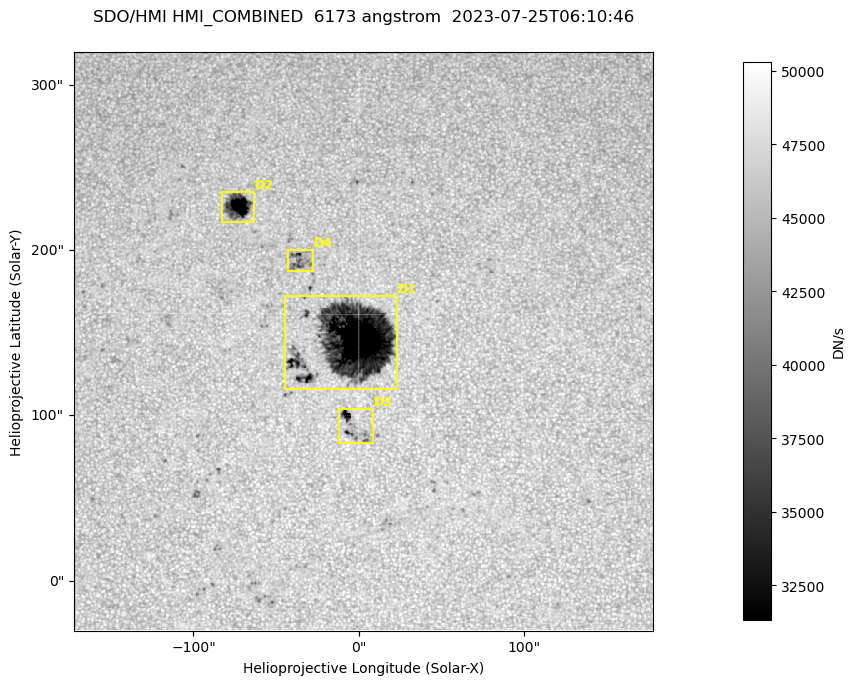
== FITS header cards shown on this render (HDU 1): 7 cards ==
TELESCOP= 'SDO/HMI '           / Telescope
INSTRUME= 'HMI_COMBINED'       / For HMI: HMI_SIDE1, HMI_FRONT2, or HMI_COMBINED
WAVELNTH=                6173. / [angstrom] Wavelength
DATE-OBS= '2023-07-25T06:10:46.000' / [ISO] Observation date {DATE__OBS}
CTYPE1  = 'HPLN-TAN'           / CTYPE1: HPLN
CTYPE2  = 'HPLT-TAN'           / CTYPE2: HPLT
BUNIT   = 'DN/s    '           / Physical Units

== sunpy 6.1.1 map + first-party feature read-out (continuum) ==
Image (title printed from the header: SDO/HMI HMI_COMBINED  6173 angstrom  2023-07-25T06:10:46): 695 x 695 px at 0.504 arcsec/px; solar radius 944 arcsec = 1874 px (partial field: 4.4% of the solar disc is inside the frame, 100% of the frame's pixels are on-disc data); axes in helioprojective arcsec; data unit DN/s (BUNIT, on the colour bar)
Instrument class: CONTINUUM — white-light / continuum photospheric image (CONTENT/OBS_TYPE)
Dark features (sunspots / pores): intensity divided by the frame's on-disc median (partial field: no limb-darkening profile); local-median window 302 px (8% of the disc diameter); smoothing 3 px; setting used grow <= 0.95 with closing radius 3 px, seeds <= 0.88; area >= 120 px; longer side >= 8 px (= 4 arcsec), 4 px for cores <= 0.7; partial field; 4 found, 4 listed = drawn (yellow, D1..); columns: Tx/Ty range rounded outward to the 2 arcsec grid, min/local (2 s.f., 1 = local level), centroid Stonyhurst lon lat
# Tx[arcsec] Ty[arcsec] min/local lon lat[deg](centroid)
D1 -46..24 116..172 0.12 +0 +14
D2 -84..-62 216..236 0.31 -5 +19
D3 -12..10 82..104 0.55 +0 +11
D4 -44..-28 186..200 0.75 -2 +17